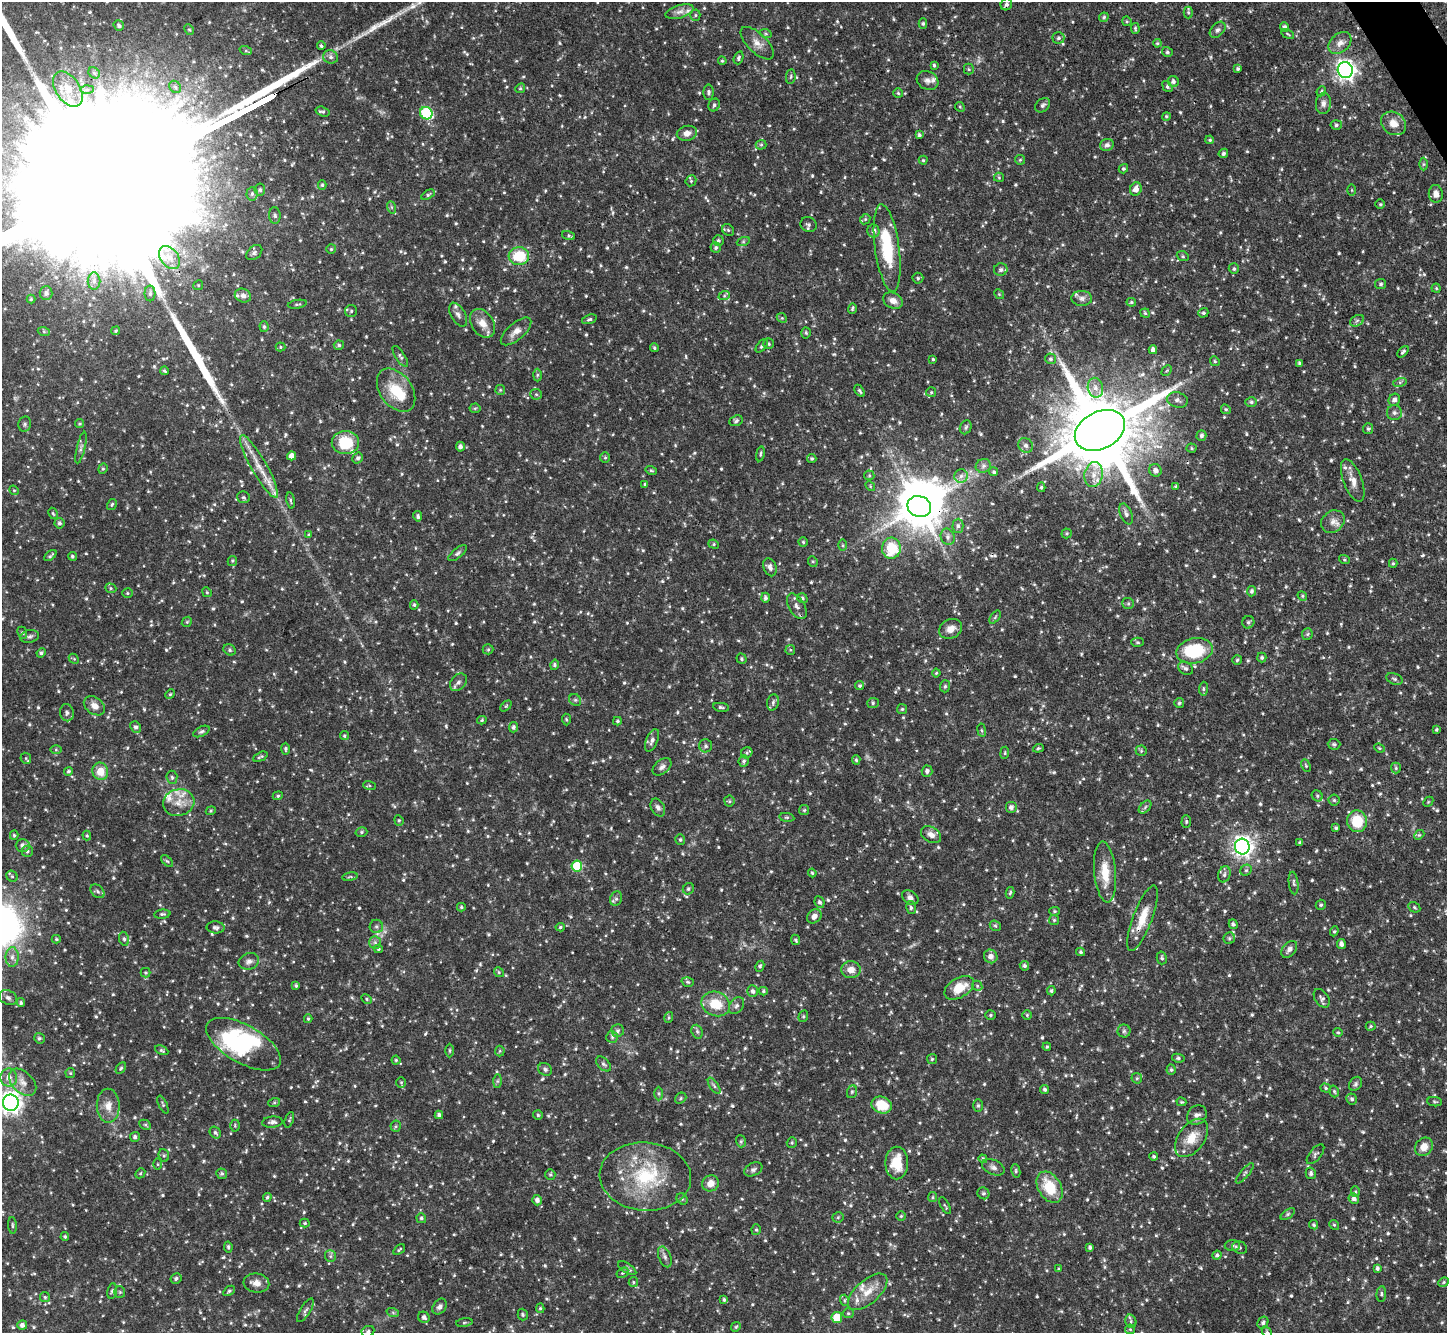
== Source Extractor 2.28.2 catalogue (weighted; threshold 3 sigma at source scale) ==
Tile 10 of 4 x 4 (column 2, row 3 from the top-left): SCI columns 1455-2899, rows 1630-2960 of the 5795 x 5784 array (HDU 1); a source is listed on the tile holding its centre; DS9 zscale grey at full resolution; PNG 1449 x 1335 px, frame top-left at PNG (2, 2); each listed source drawn as its Kron ellipse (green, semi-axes under 4 px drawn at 4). Shown black and unused: <1% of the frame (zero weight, under 3 of 4 exposures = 1% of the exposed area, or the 3 px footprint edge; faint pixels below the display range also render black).
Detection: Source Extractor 2.28.2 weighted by HDU 2 'WHT'; one run over the whole footprint, this tile lists its part. Background 0.0834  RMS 0.0042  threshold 0.019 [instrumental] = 3 sigma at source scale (4.5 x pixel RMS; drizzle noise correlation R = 1.50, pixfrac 1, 0.05/0.05 arcsec/px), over >= 5 px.
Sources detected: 1043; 5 inside a brighter object's white glare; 2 cosmic-ray / hot-pixel residue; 3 long thin detections or spike segments (spike, bleed or trail) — neither listed nor drawn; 24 inside a brighter listed object's ellipse — not listed separately; of the other 1009, all 500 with FLUX_AUTO >= 0.539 (the completeness limit of this list) listed and drawn (509 fainter detections not listed), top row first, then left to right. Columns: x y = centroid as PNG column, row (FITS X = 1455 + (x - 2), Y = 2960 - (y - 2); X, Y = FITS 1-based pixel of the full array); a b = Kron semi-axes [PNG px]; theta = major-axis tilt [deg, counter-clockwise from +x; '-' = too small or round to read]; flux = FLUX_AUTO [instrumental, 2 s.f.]
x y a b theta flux
1006 4 6 5 - 1.3
680 12 14 6 17 2.4
1188 12 6 4 -90 0.72
695 15 5 5 - 0.66
1104 17 5 4 - 0.67
1127 21 5 4 - 0.58
923 23 5 4 - 0.7
119 26 5 5 - 1.1
1284 27 5 4 - 1.2
1135 28 5 4 - 0.59
189 30 5 4 - 0.59
1218 30 9 6 47 1.3
766 34 6 4 -19 0.65
1288 34 7 3 -28 0.54
1058 38 6 6 - 0.93
757 43 21 9 -44 3.9
1157 43 4 3 - 0.56
1340 43 13 9 41 3
321 46 4 3 - 0.57
246 51 6 4 -18 0.64
1167 52 5 5 - 0.82
331 57 7 6 - 1.3
738 58 6 4 72 0.91
722 61 4 3 - 0.55
934 65 4 3 - 0.63
969 69 5 5 - 0.64
1238 69 4 3 - 0.88
1345 70 8 7 - 230
94 73 6 5 - 0.73
791 76 7 4 83 0.7
927 80 11 9 -28 2
1173 81 5 5 - 1.2
175 87 6 5 - 1.1
1167 87 6 4 -53 0.83
520 88 5 4 - 0.62
68 89 19 12 -56 7.6
87 89 6 4 1 0.93
1321 91 5 4 - 0.66
708 92 8 5 -89 1
898 93 5 4 - 0.58
1323 103 11 7 84 2
714 105 6 5 - 0.89
1043 105 8 6 40 1.2
960 107 5 4 - 0.6
323 112 7 5 -17 0.91
426 113 6 6 - 41
1166 116 4 4 - 0.59
1394 123 13 11 -35 4.3
1336 125 5 5 - 0.73
687 133 10 7 15 2.7
919 135 4 3 - 0.72
1210 140 4 4 - 0.64
761 145 5 5 - 0.64
1107 145 7 6 - 1.2
1223 153 5 4 - 0.85
923 160 4 4 - 0.54
1020 160 5 5 - 0.55
1423 164 6 4 90 0.57
1123 169 5 4 - 0.67
999 177 5 5 - 0.56
691 181 6 5 - 0.64
322 185 5 4 - 0.63
1136 189 7 6 - 2.8
260 190 6 5 - 0.89
1352 190 6 4 -90 0.57
252 194 7 5 87 0.98
1436 194 9 7 -83 2.5
428 195 7 4 31 0.72
1380 204 5 4 - 0.65
391 207 6 4 -71 0.61
275 215 8 6 -86 1.1
865 219 5 4 - 0.56
809 225 8 7 - 1.2
728 230 6 5 - 0.79
873 231 6 6 - 1.6
569 235 6 4 -19 0.76
718 240 5 5 - 0.89
743 242 6 4 19 0.71
716 248 5 5 - 0.95
887 248 44 12 -82 23
331 249 5 5 - 0.59
254 253 9 6 41 1.1
519 256 10 9 - 14
1183 256 6 5 - 0.68
169 257 13 8 -52 4.2
1234 269 5 5 - 0.85
1001 270 7 6 - 1.3
918 278 5 5 - 0.69
94 281 8 6 -90 1.7
1381 284 5 5 - 0.83
198 285 5 4 - 0.58
1436 288 4 4 - 0.58
46 293 7 6 - 1.3
150 293 8 5 -90 1.2
999 294 5 4 - 0.58
243 295 8 6 -22 2
724 296 6 4 19 0.6
1082 298 10 7 -3 1.7
31 299 4 4 - 0.58
893 301 10 7 -25 2.8
1131 302 5 4 - 0.63
297 304 9 3 10 0.67
852 308 5 3 - 0.56
351 311 6 6 - 0.88
1145 313 5 4 - 0.55
1203 313 5 4 - 0.72
458 315 13 7 -60 1.9
782 318 5 4 - 0.56
589 319 7 4 18 0.83
1357 321 7 5 31 0.89
482 323 16 11 -55 4.7
264 327 5 4 - 0.75
116 331 4 4 - 0.58
516 331 19 8 41 3.4
44 332 6 4 -20 0.64
806 333 5 4 - 0.64
769 344 5 5 - 0.75
339 345 5 4 - 0.81
762 346 8 4 53 0.79
280 347 5 4 - 0.54
654 348 4 3 - 0.59
1153 350 4 4 - 1.7
1403 352 7 3 45 0.78
400 356 12 4 -57 1.1
933 359 3 3 - 0.55
1051 359 5 5 - 0.92
1215 361 5 4 - 0.58
1299 363 4 4 - 0.8
1167 370 6 4 45 0.56
164 371 4 3 - 0.59
537 375 6 4 89 0.7
1400 382 7 4 17 0.79
1095 388 10 7 -77 2.8
396 390 24 16 -54 14
500 390 5 5 - 0.55
860 391 7 3 -56 0.78
931 392 5 5 - 0.57
536 394 6 5 - 0.71
1177 400 10 7 -15 1.9
1394 400 6 5 - 1.7
1251 402 6 5 - 0.82
475 408 5 5 - 0.63
1226 409 5 4 - 0.64
1394 413 7 7 - 1.3
736 421 7 5 22 0.89
25 424 8 6 80 0.97
79 424 4 4 - 0.56
966 427 7 5 66 0.91
1368 429 5 5 - 0.77
1100 430 26 18 27 6600
1201 435 5 5 - 1.1
345 443 13 11 0 14
1026 445 8 7 - 1.4
460 447 5 4 - 1.4
81 448 16 4 76 1.4
1192 448 5 4 - 0.54
760 454 7 3 79 0.63
292 456 4 4 - 2.6
358 458 6 5 - 1.1
605 458 5 5 - 0.6
812 458 5 4 - 0.72
259 466 36 8 -60 7.8
983 466 8 7 - 1.3
103 469 5 4 - 0.62
651 470 6 4 -16 0.58
1155 470 6 6 - 1.9
994 472 4 4 - 0.74
869 475 5 5 - 0.62
1094 475 12 9 78 4.4
961 476 7 6 - 1.6
1353 480 22 9 -69 4.3
645 484 3 3 - 0.62
870 486 5 4 - 0.55
1176 486 4 3 - 0.58
1041 487 5 4 - 0.61
14 490 5 4 - 0.55
243 497 6 5 - 0.73
291 500 8 3 -81 0.61
112 504 6 4 58 0.64
919 506 12 10 -22 1400
53 513 6 4 -62 0.56
1126 514 11 6 -68 1.5
418 516 5 4 - 0.96
1333 522 12 10 39 3
59 523 5 5 - 1
958 526 7 5 90 1.2
1067 533 5 5 - 0.6
309 535 4 4 - 0.63
948 537 8 7 - 1.5
803 542 4 4 - 0.57
714 544 5 4 - 0.64
842 545 6 4 -90 0.56
891 548 10 9 - 16
458 553 11 5 38 1.1
50 556 7 3 39 0.74
72 556 4 4 - 0.78
1344 559 5 3 - 0.54
232 561 5 4 - 0.65
813 561 5 4 - 0.6
1393 563 4 4 - 0.66
770 567 9 6 -70 1.6
111 588 6 4 -22 0.65
1251 591 5 4 - 0.92
207 592 5 4 - 0.55
127 593 5 4 - 0.57
1302 596 5 4 - 0.59
765 598 5 4 - 1.1
802 598 5 4 - 0.7
1128 603 6 5 - 0.78
414 605 4 4 - 0.61
797 606 14 8 -59 2.3
995 617 7 4 54 0.65
187 622 5 4 - 0.59
1248 622 6 6 - 0.87
951 629 12 9 25 3.3
22 633 6 4 -67 0.7
1307 634 6 5 - 0.66
29 636 9 6 11 1.2
1137 642 6 4 -1 0.62
488 649 5 5 - 0.56
230 650 6 5 - 0.83
790 650 5 5 - 0.56
1194 651 18 12 12 26
41 653 5 4 - 0.87
1262 658 5 4 - 0.74
74 659 6 4 -43 0.56
742 659 5 5 - 0.71
1237 660 5 5 - 0.65
554 665 5 4 - 0.66
1185 668 8 6 -32 1.1
936 673 4 4 - 0.54
1395 679 8 5 -18 0.99
458 682 10 7 48 1.6
860 686 4 4 - 0.66
945 686 6 5 - 0.68
1203 689 7 4 86 0.76
170 694 5 4 - 0.55
575 700 6 5 - 0.79
773 702 8 6 74 1.1
873 703 6 5 - 0.75
1179 703 5 5 - 0.7
94 706 12 8 -36 2.9
506 706 6 4 44 0.57
721 707 8 3 -9 0.84
902 709 5 5 - 0.63
67 713 8 7 - 1.2
566 719 6 4 -87 0.63
482 720 5 4 - 0.6
617 721 4 3 - 0.67
136 727 6 5 - 0.98
513 727 5 4 - 1.1
982 730 7 3 -81 0.55
1436 730 4 3 - 0.55
201 731 9 4 26 0.85
344 736 4 4 - 0.65
652 740 12 5 66 1.6
1334 744 6 5 - 0.78
706 746 6 6 - 1.1
1038 748 5 4 - 0.6
1379 748 5 4 - 0.56
285 749 6 4 -89 0.74
56 750 6 4 0 0.6
1141 751 5 5 - 0.6
747 753 6 5 - 0.72
1005 753 6 4 83 0.61
260 757 8 3 25 0.76
26 758 6 5 - 0.58
856 760 5 4 - 0.64
744 761 6 5 - 0.89
1306 766 6 4 -63 0.57
662 767 11 7 41 1.8
1396 768 5 5 - 0.64
68 771 4 4 - 0.83
100 771 9 8 - 6.2
927 771 5 5 - 1.3
172 777 6 5 - 0.8
369 786 6 4 -19 0.57
278 796 5 4 - 0.6
1317 796 6 5 - 0.79
1334 800 5 5 - 0.72
729 801 5 5 - 0.59
179 802 16 13 16 5.6
1428 802 6 4 46 0.57
1011 807 6 6 - 1.4
1145 807 8 4 47 0.97
658 808 9 6 -62 1.5
804 810 5 5 - 0.65
211 811 5 4 - 0.54
787 817 7 4 -8 0.59
399 820 5 4 - 0.59
1186 821 6 4 89 0.69
1357 821 11 10 - 13
1336 828 4 3 - 0.68
361 832 6 5 - 0.73
14 835 4 4 - 0.57
931 835 11 7 -31 2.4
1419 835 5 4 - 0.6
87 836 5 4 - 0.55
680 840 5 5 - 0.72
1300 842 4 3 - 0.57
23 845 7 6 - 1.5
1242 846 8 7 - 240
27 851 5 5 - 0.82
167 861 7 4 -43 0.77
577 866 5 5 - 17
1246 870 6 5 - 0.75
1105 872 30 11 -85 9.1
812 873 4 4 - 0.6
1224 874 8 6 74 1.2
12 876 6 5 - 0.72
350 877 8 3 9 0.62
1294 883 11 4 -83 0.97
688 889 6 5 - 0.77
98 891 8 5 -42 1.1
1010 893 6 4 76 0.68
910 898 9 6 -34 1.7
616 899 7 6 - 1.1
820 902 6 4 -63 1
1321 905 5 5 - 0.66
461 907 4 4 - 0.57
1414 907 6 5 - 0.65
911 908 6 5 - 0.78
1054 911 5 4 - 0.57
162 914 8 4 5 0.86
814 916 8 6 38 2.4
1142 918 35 9 69 8.9
1054 920 5 5 - 0.59
1233 924 5 4 - 0.92
376 926 7 6 - 1.1
995 926 6 5 - 0.65
216 927 9 6 -2 1.3
560 927 5 4 - 0.62
1334 931 5 4 - 0.57
1229 938 6 5 - 0.78
56 939 4 4 - 0.57
124 939 7 5 -79 0.91
796 940 5 4 - 0.66
375 943 6 5 - 1
1341 944 5 4 - 1.7
378 949 4 3 - 0.55
1289 949 10 6 49 1.7
1080 952 5 4 - 0.74
991 956 7 6 - 2.4
12 957 10 6 89 2
1162 958 6 5 - 0.81
249 961 10 8 17 2
760 966 6 4 62 0.67
1024 966 5 4 - 0.87
851 970 9 8 - 3.5
499 972 5 4 - 0.57
146 973 5 4 - 0.58
688 982 6 4 -16 0.67
296 986 4 3 - 0.8
977 986 5 4 - 0.64
959 988 16 9 30 8.6
753 991 6 5 - 1.1
763 991 4 4 - 0.57
1051 991 4 4 - 0.69
8 998 9 7 -24 1.3
1322 998 10 6 -55 1.2
366 999 6 4 -30 0.61
21 1003 4 3 - 0.66
716 1004 14 12 -20 10
737 1006 9 6 56 1.4
990 1015 5 4 - 0.61
1027 1015 5 5 - 0.56
803 1016 6 4 69 0.59
669 1017 5 3 - 0.54
308 1019 4 3 - 0.61
1371 1026 5 4 - 0.6
617 1031 6 6 - 1.1
1124 1031 6 6 - 0.9
697 1032 7 5 -69 0.9
1338 1032 4 4 - 0.56
612 1037 6 6 - 0.84
39 1038 5 5 - 0.86
243 1044 41 19 -30 21
1047 1047 4 3 - 0.54
162 1050 7 4 -25 0.7
450 1050 7 3 90 0.57
500 1051 5 5 - 0.56
1178 1058 6 4 -9 0.73
932 1059 5 5 - 0.67
396 1060 4 4 - 0.55
603 1064 9 5 -46 1.1
121 1068 6 4 58 0.65
545 1069 7 6 - 1.1
1171 1070 5 4 - 0.68
70 1073 5 4 - 0.58
9 1078 9 8 - 3.2
1137 1078 5 5 - 0.7
497 1081 7 4 89 0.74
23 1082 16 10 -45 3.9
401 1082 5 4 - 0.56
1355 1084 7 6 - 0.91
714 1086 9 4 -56 0.94
1326 1088 5 4 - 0.67
1045 1089 5 4 - 0.82
1334 1091 6 4 -74 0.65
852 1092 6 5 - 0.63
659 1094 7 4 -90 0.71
681 1098 6 5 - 0.7
1352 1099 5 5 - 0.97
1181 1102 5 4 - 0.55
1435 1102 7 4 -7 0.65
11 1103 8 8 - 270
274 1103 6 4 19 0.55
163 1105 9 4 -65 0.7
882 1105 10 8 -21 10
108 1106 17 11 -89 4.6
978 1106 6 5 - 0.86
439 1115 4 4 - 1.1
538 1115 5 5 - 0.66
1197 1115 10 9 - 2
289 1120 8 4 69 0.6
272 1122 10 5 5 1.5
145 1125 6 4 -28 0.62
235 1126 6 5 - 0.65
396 1126 5 5 - 0.69
215 1133 6 5 - 0.89
135 1137 5 5 - 1.1
1192 1138 22 13 54 7.6
741 1141 6 5 - 0.65
792 1143 5 5 - 0.63
1424 1147 10 8 48 4.2
1315 1154 12 5 50 1.1
164 1155 6 5 - 0.73
1154 1157 4 4 - 0.78
983 1159 4 4 - 0.7
897 1163 16 11 -90 11
158 1164 6 4 -90 0.55
993 1167 12 7 -24 1.8
753 1169 9 6 25 1.2
1016 1171 7 4 -82 0.7
140 1173 5 4 - 0.58
1245 1173 13 4 50 0.98
1311 1173 6 5 - 1.1
222 1174 5 5 - 0.89
550 1174 5 5 - 0.66
645 1177 46 34 -4 33
710 1183 8 8 - 3.8
1050 1187 17 11 -59 14
1355 1192 5 4 - 0.64
983 1193 6 5 - 0.88
267 1197 4 4 - 0.65
933 1197 5 4 - 0.55
1354 1198 5 5 - 1.5
682 1199 6 5 - 0.62
537 1200 5 4 - 1.7
945 1206 9 3 -62 0.58
1288 1214 8 4 36 0.78
901 1216 5 4 - 0.56
838 1217 5 5 - 0.66
421 1218 5 4 - 0.8
305 1223 5 4 - 0.56
12 1225 8 3 -85 0.63
1314 1225 5 4 - 0.66
1334 1225 5 4 - 0.57
756 1230 5 4 - 0.68
65 1237 4 3 - 0.62
1232 1245 7 5 2 0.92
228 1247 5 4 - 0.77
1090 1247 4 4 - 0.9
1240 1248 7 6 - 0.93
399 1250 6 3 36 0.6
1217 1255 5 4 - 0.78
330 1256 6 5 - 0.86
665 1257 11 6 -69 1.5
627 1268 10 5 -32 1.2
1377 1268 4 3 - 0.98
1059 1269 4 3 - 0.59
622 1273 6 4 33 0.6
176 1278 6 5 - 0.96
633 1282 5 4 - 0.57
1443 1282 5 4 - 0.62
256 1283 13 9 -6 3
112 1291 7 5 79 0.79
229 1291 6 4 34 0.74
120 1292 5 5 - 0.67
868 1292 24 11 41 7.3
1381 1294 8 5 87 0.79
45 1297 5 4 - 0.62
724 1300 4 3 - 0.69
844 1300 6 3 -72 0.67
440 1307 9 6 53 1.4
540 1308 5 4 - 0.55
305 1310 13 5 59 1.3
393 1313 6 4 -20 0.61
848 1313 5 5 - 0.66
523 1314 6 5 - 0.65
424 1317 6 5 - 1.4
837 1317 5 5 - 8.7
1131 1321 7 5 -73 0.82
464 1322 8 4 9 0.72
1263 1322 6 5 - 1.1
22 1325 5 4 - 1.6
736 1327 5 4 - 0.55
1130 1329 5 5 - 0.54
368 1331 6 5 - 0.81
1267 1332 6 4 -60 0.65
Overlapping masked pixels (flux is a lower limit): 4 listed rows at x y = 1100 430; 919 506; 797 606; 1142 918
Isophote crosses this tile's border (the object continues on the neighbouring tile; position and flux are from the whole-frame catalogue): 4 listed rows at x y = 11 1103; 1424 1147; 368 1331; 1267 1332